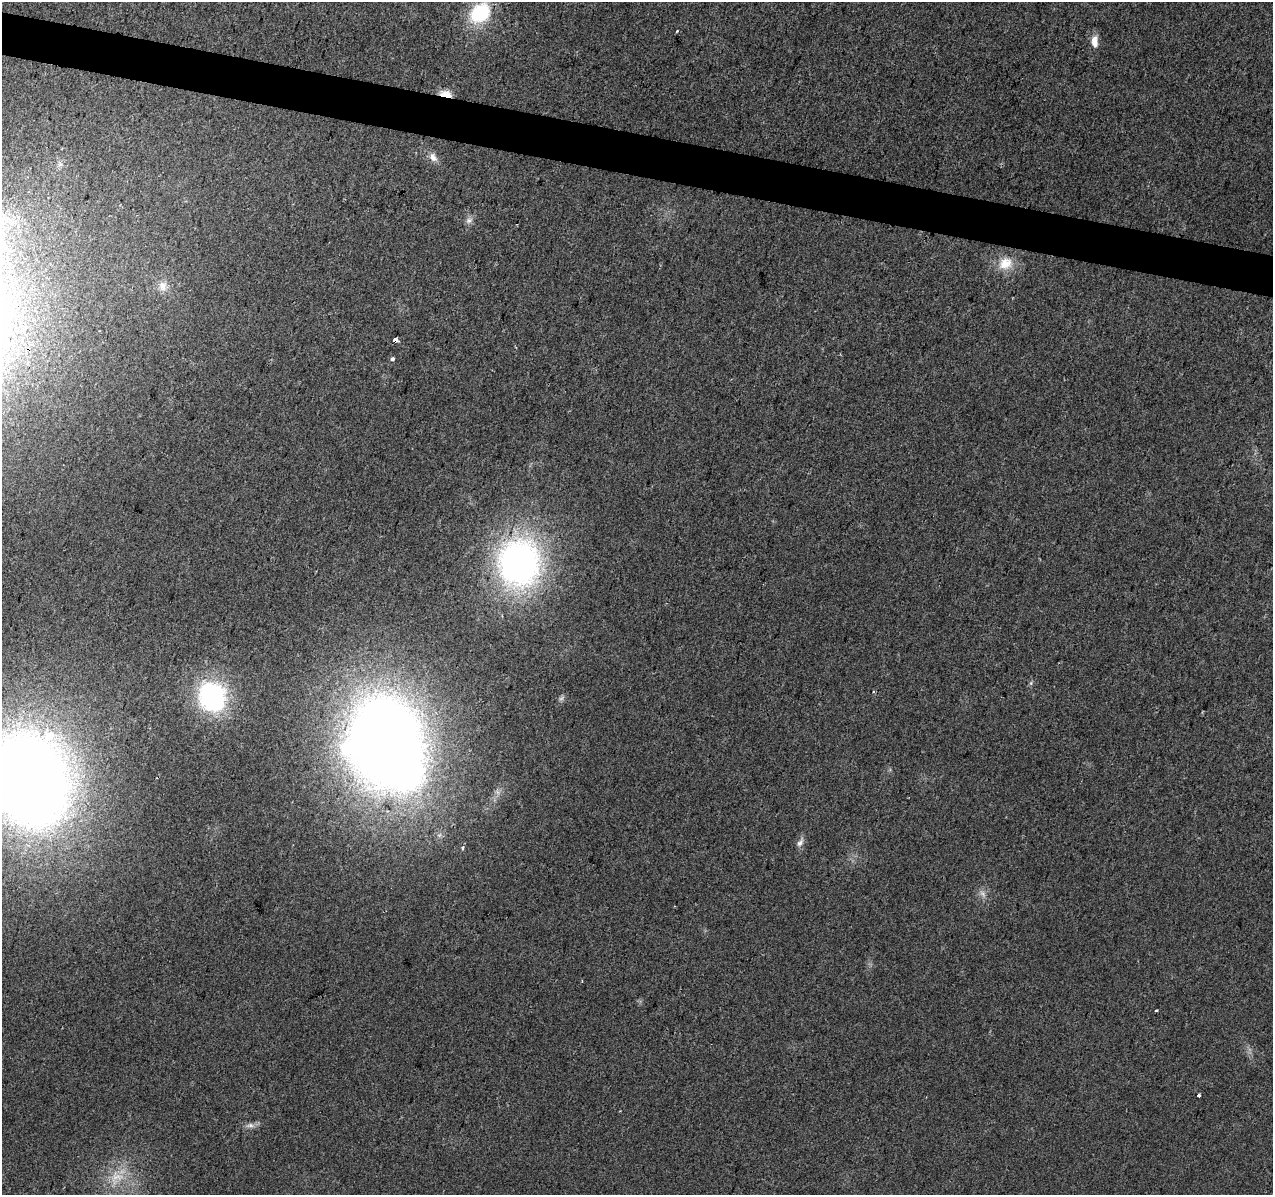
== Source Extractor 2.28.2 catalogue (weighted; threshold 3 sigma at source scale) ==
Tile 11 of 4 x 4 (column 3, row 3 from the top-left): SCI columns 2549-3819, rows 1477-2669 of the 5090 x 5277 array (HDU 1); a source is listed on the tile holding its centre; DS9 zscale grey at full resolution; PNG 1275 x 1197 px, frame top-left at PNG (2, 2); no overlay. Shown black and unused: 4% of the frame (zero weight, under 2 of 3 exposures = <1% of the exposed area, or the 3 px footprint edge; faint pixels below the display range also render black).
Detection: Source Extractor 2.28.2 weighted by HDU 2 'WHT'; one run over the whole footprint, this tile lists its part. Background 0.0226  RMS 0.006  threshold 0.0272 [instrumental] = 3 sigma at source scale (4.5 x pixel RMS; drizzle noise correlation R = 1.50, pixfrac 1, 0.0396/0.0396 arcsec/px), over >= 5 px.
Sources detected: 26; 2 too faint to see at this stretch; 2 inside a brighter object's white glare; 1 cosmic-ray / hot-pixel residue — not listed; the other 21 listed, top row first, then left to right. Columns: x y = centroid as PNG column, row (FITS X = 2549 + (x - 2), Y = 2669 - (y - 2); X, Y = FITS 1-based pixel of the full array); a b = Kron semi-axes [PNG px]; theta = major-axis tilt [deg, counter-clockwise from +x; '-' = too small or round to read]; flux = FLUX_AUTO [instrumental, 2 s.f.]
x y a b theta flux
480 13 22 16 43 40
677 31 4 3 - 0.55
1094 41 15 8 -88 5.4
446 94 15 7 -12 7.4
433 157 13 9 -61 4.2
469 220 10 7 28 2.6
1005 263 21 18 17 12
162 286 14 11 -84 5
395 340 4 3 - 29
392 359 4 3 - 8
519 563 44 39 86 220
874 691 3 3 - 0.66
212 697 23 19 -63 110
386 743 67 53 -83 930
29 780 72 57 -71 1000
800 843 12 7 56 2.7
462 848 5 4 - 1.1
1156 1011 3 3 - 1.1
1199 1095 3 3 - 2.9
250 1125 11 6 4 2.7
116 1178 25 18 39 18
Overlapping masked pixels (flux is a lower limit): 2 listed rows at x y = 446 94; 395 340
Isophote crosses this tile's border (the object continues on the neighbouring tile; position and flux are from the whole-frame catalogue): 1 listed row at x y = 29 780